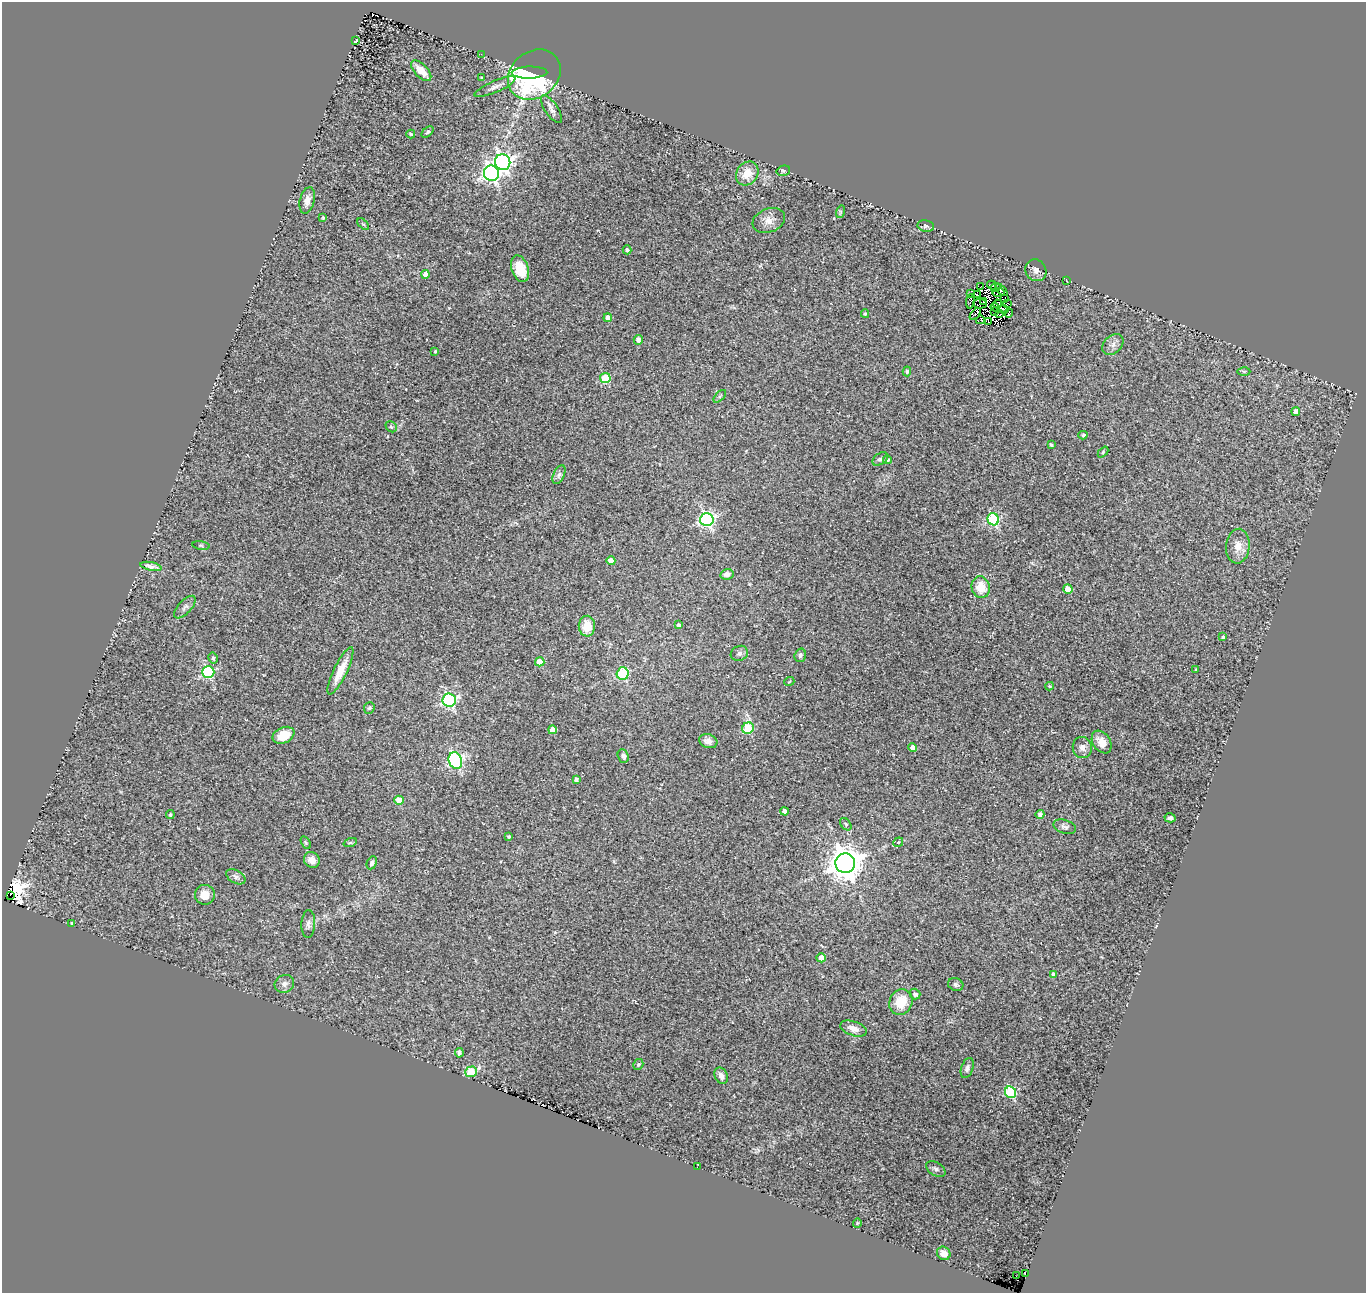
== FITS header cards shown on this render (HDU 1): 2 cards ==
NAXIS1  =                 1364
NAXIS2  =                 1291

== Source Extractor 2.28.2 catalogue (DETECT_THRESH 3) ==
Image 1364 x 1291 px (HDU 1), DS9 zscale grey, 1 PNG px = 1 image px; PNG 1368 x 1295 px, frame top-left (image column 1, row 1291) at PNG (2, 2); each listed source drawn as its Kron ellipse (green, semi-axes under 4 px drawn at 4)
Background 0.0285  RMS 0.013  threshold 0.0404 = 3 sigma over >= 5 px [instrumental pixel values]
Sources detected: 145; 9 with non-positive FLUX_AUTO (blend fragments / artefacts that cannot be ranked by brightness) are neither listed nor drawn; the other 136 listed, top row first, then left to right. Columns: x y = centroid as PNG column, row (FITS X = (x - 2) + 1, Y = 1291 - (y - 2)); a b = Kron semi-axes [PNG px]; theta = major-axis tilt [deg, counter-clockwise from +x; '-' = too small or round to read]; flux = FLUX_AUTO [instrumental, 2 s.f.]
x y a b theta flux
356 41 4 3 - 1.4
481 54 2 2 - 4.1
421 71 13 6 -45 12
530 73 18 6 1 92
534 75 28 23 38 190
481 78 4 2 - 0.68
495 87 22 5 24 5.4
551 109 16 6 -56 4.2
427 132 7 4 44 1.8
411 134 4 3 - 1.2
503 162 8 7 - 320
783 171 7 5 14 1.5
492 173 8 7 - 320
747 173 12 10 54 16
307 200 13 7 76 6.2
840 212 6 4 72 1.2
323 218 4 3 - 1.3
769 220 17 11 20 8.6
363 224 7 4 -43 1.3
926 226 8 6 -12 2.2
627 250 4 4 - 2.2
520 269 14 8 -71 18
1036 270 11 10 - 4.5
426 274 4 4 - 6.7
1066 280 3 2 - 0.61
992 285 5 2 - 1
981 286 2 2 - 0.99
995 288 5 3 - 2.1
1001 290 7 2 -43 1.7
999 292 6 2 9 2
970 294 4 3 - 3.1
977 295 3 2 - 1.4
1005 298 4 2 - 0.14
970 301 7 3 83 4.8
984 301 2 2 - 0.94
1007 303 2 2 - 1.2
980 304 7 4 -2 0.19
997 304 4 3 - 2.8
995 307 4 2 - 1
1003 309 5 4 - 1.5
994 311 3 2 - 0.58
1009 313 4 2 - 3.3
865 314 4 3 - 1.3
975 314 7 3 47 8.7
999 314 4 3 - 1.4
608 318 4 4 - 5.8
980 320 4 3 - 0.19
989 322 3 2 - 1.7
638 340 5 4 - 4
1113 345 12 8 44 5.3
435 351 4 3 - 1.3
907 371 5 4 - 1.2
1244 371 6 4 -1 1.2
605 378 5 5 - 50
720 396 8 4 45 1.6
1296 412 4 4 - 8.6
391 427 6 5 - 1.4
1083 435 4 3 - 1.9
1051 445 3 2 - 1.1
1103 452 6 4 47 1.1
880 459 8 5 39 2.2
888 460 4 4 - 2.4
559 475 10 5 65 3
993 519 6 5 - 110
707 520 7 6 - 210
201 545 8 4 -9 1.6
1238 546 17 12 85 11
611 561 4 4 - 10
151 566 10 4 -11 3.8
727 574 6 5 - 4.3
981 587 11 9 -75 16
1068 589 5 4 - 21
185 607 14 6 48 3.7
678 625 3 3 - 2.6
587 626 10 8 88 15
1223 637 4 3 - 1.6
739 653 9 7 28 3.3
800 655 7 5 73 2.2
213 658 5 4 - 2.2
540 662 4 4 - 21
1196 670 3 3 - 1.1
340 671 26 6 64 15
208 672 6 6 - 100
623 674 6 6 - 79
789 682 5 3 - 0.66
1050 686 4 3 - 0.98
449 700 7 6 - 180
369 708 6 5 - 1.6
748 728 6 5 - 49
552 730 4 4 - 11
283 735 11 8 24 17
708 741 9 7 -17 4.5
1102 742 12 8 -56 9.2
912 747 4 4 - 5.2
1082 747 10 9 - 5.2
623 756 7 5 -67 3.4
455 761 8 6 -68 180
576 779 4 4 - 2.7
399 800 4 4 - 19
784 811 4 4 - 6.3
1040 814 4 4 - 2.7
170 815 4 4 - 1.7
1170 818 6 4 -14 2.3
846 824 7 4 -52 1.3
1065 827 11 6 -18 3.1
509 837 3 3 - 1.3
898 842 5 4 - 1.3
306 843 7 4 -59 1.2
350 843 7 4 19 1.4
312 860 8 7 - 6.8
372 863 7 5 64 3
845 863 10 10 - 1900
236 877 10 6 -30 3.2
10 895 2 2 - 100
205 895 10 10 - 10
72 923 3 3 - 1.6
308 924 14 7 87 3.9
821 958 4 4 - 14
1054 974 4 3 - 3.1
284 984 10 9 - 4.9
956 985 8 6 -25 2.4
915 994 5 5 - 3.7
901 1002 13 11 65 21
854 1029 14 7 -19 7.4
459 1053 4 4 - 2.7
638 1065 6 5 - 1.6
967 1068 10 6 70 3.4
471 1072 6 5 - 51
721 1076 8 6 -64 5.4
1011 1092 6 5 - 82
697 1167 3 2 - 35
936 1169 11 6 -31 2.6
857 1223 4 4 - 0.97
944 1253 7 6 - 8.3
1025 1274 2 2 - 4.2
1016 1276 2 2 - 1.1
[9 non-positive-flux detections neither listed nor drawn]